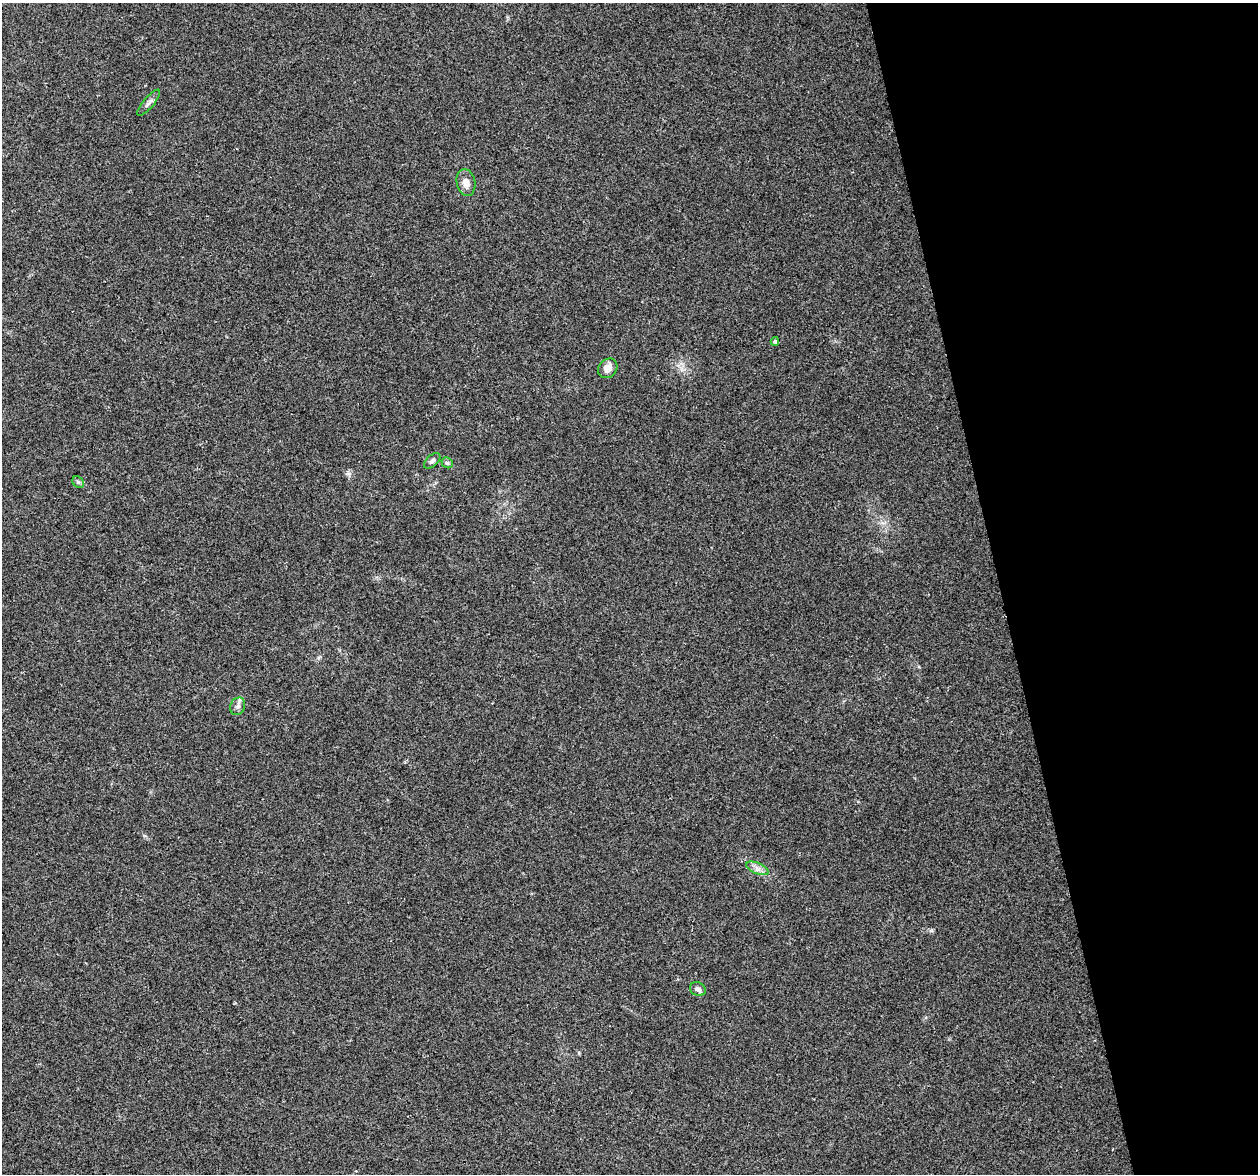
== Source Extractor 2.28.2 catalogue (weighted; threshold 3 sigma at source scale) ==
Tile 12 of 4 x 4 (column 4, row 3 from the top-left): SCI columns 3767-5022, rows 1258-2429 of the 5022 x 4810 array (HDU 1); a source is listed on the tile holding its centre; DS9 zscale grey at full resolution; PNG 1260 x 1176 px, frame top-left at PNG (2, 3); each listed source drawn as its Kron ellipse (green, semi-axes under 4 px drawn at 4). Shown black and unused: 21% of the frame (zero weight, under 2 of 3 exposures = <1% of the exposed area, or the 3 px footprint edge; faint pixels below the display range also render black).
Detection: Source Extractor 2.28.2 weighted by HDU 2 'WHT'; one run over the whole footprint, this tile lists its part. Background 0.0816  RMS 0.0076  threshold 0.034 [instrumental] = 3 sigma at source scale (4.5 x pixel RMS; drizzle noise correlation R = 1.50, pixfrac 1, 0.0396/0.0396 arcsec/px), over >= 5 px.
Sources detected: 10; all 10 listed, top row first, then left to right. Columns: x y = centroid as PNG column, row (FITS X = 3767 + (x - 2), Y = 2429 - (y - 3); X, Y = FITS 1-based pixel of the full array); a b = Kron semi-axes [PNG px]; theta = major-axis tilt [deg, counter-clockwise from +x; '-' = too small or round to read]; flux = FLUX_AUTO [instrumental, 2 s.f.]
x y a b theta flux
149 103 16 5 50 3.1
466 183 13 9 -80 5.8
775 341 4 3 - 1.1
608 368 10 9 - 6.6
432 461 10 5 41 2
447 463 6 5 - 1.4
78 482 6 5 - 1.5
238 706 9 7 65 2.8
757 868 12 5 -23 3.5
698 989 8 6 -26 2.8